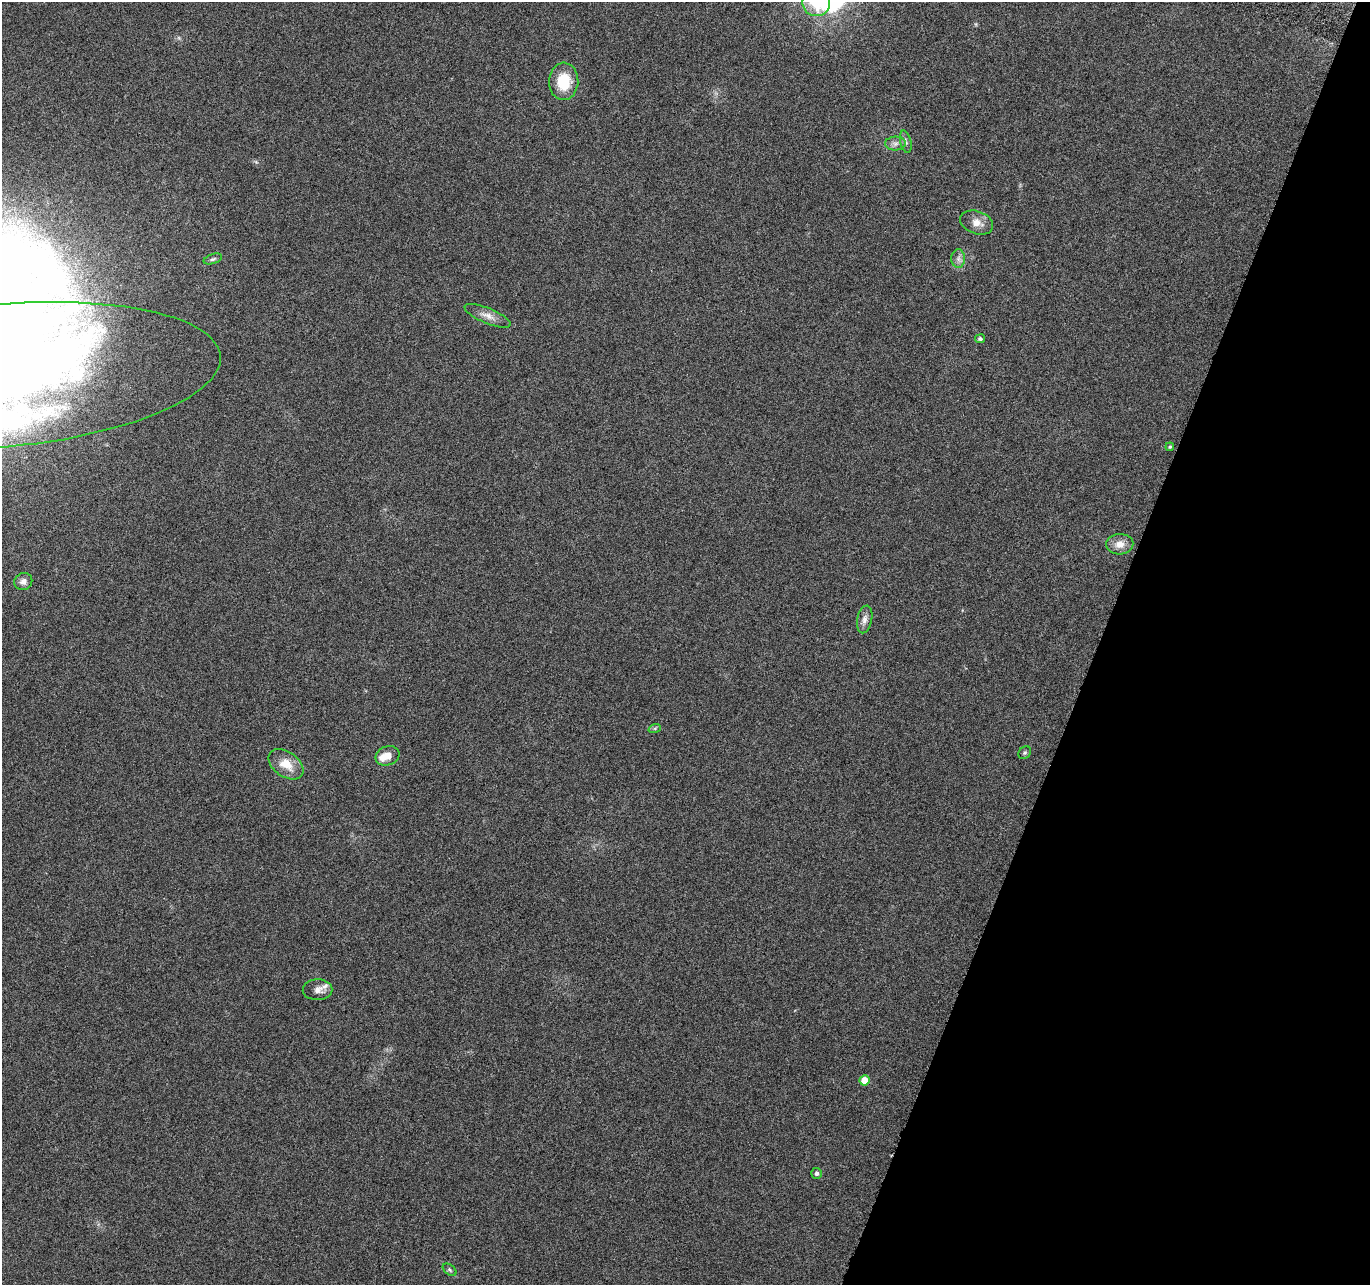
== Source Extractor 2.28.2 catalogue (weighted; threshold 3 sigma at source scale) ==
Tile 8 of 4 x 4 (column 4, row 2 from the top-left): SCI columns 4128-5495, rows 2833-4115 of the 5526 x 5730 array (HDU 1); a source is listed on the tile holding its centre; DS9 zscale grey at full resolution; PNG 1372 x 1287 px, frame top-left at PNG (2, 2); each listed source drawn as its Kron ellipse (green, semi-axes under 4 px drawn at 4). Shown black and unused: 20% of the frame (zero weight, under 3 of 6 exposures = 3% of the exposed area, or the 3 px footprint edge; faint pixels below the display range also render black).
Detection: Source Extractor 2.28.2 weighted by HDU 2 'WHT'; one run over the whole footprint, this tile lists its part. Background 0.0879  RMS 0.0055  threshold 0.0225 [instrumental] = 3 sigma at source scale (4.09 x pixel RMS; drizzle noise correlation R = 1.36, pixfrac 0.8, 0.0396/0.0396 arcsec/px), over >= 5 px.
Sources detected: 29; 4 inside a brighter object's white glare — neither listed nor drawn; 3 inside a brighter listed object's ellipse — not listed separately; the other 22 listed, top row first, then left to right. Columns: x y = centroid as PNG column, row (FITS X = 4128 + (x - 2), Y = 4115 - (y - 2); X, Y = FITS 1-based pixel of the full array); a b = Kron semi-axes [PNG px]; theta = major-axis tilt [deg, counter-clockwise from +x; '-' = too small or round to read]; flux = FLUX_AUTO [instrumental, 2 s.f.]
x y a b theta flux
816 2 14 14 - 15
564 81 19 14 87 16
906 142 11 5 -76 1.5
895 143 10 7 3 2.3
977 223 17 11 -19 5
213 259 9 5 19 1.1
958 259 9 7 -90 2.2
488 316 25 7 -22 4.4
980 339 5 4 - 1.2
2 376 219 71 5 520
1170 447 4 3 - 0.67
1120 544 13 10 3 5
23 581 9 8 - 2.7
865 619 14 7 78 2.9
655 728 6 4 19 0.72
1025 753 7 5 44 0.9
388 756 12 9 19 5.5
286 764 19 12 -36 8.8
318 990 15 10 1 3.3
864 1080 5 5 - 10
817 1173 5 5 - 1.5
449 1270 8 5 -38 0.94
Isophote crosses this tile's border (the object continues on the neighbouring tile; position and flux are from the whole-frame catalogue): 2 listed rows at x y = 816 2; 2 376